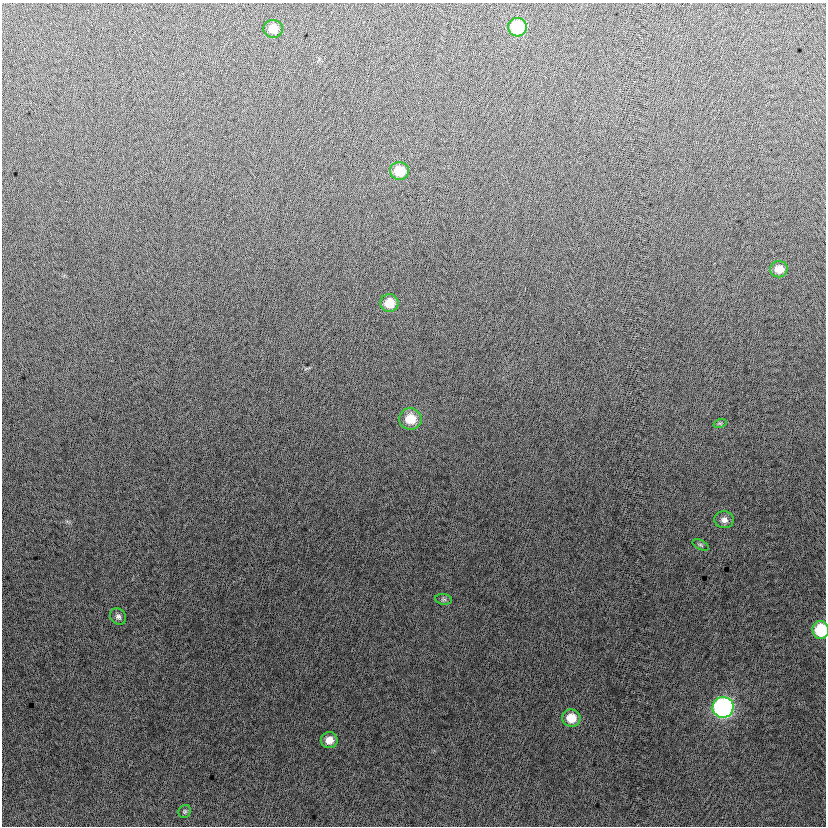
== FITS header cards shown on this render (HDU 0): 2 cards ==
NAXIS1  =                  824
NAXIS2  =                  824

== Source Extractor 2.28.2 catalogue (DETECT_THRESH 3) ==
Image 824 x 824 px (HDU 0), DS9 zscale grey, 1 PNG px = 1 image px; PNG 828 x 828 px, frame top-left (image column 1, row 824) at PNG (2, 3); each listed source drawn as its Kron ellipse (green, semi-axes under 4 px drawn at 4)
Background -1.01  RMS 13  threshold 37.9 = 3 sigma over >= 5 px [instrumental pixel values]
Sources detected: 16; all 16 listed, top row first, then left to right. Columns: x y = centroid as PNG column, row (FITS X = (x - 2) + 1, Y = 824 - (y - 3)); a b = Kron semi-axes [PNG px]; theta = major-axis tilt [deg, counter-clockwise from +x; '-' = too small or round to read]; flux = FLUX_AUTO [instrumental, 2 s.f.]
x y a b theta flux
517 27 9 9 - 45000
273 29 10 9 - 10000
399 171 9 9 - 20000
779 269 9 8 - 9200
389 303 9 8 - 15000
410 419 11 10 - 19000
720 423 7 4 17 1200
724 520 9 8 - 4600
701 545 8 4 -27 1600
443 599 8 5 -6 1900
118 616 9 7 -46 3000
821 630 9 8 - 38000
723 707 10 10 - 210000
571 718 9 8 - 15000
329 740 8 8 - 8900
185 811 7 6 - 1500
At the frame edge (FLAGS 8, measured only in part): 1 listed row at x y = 821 630